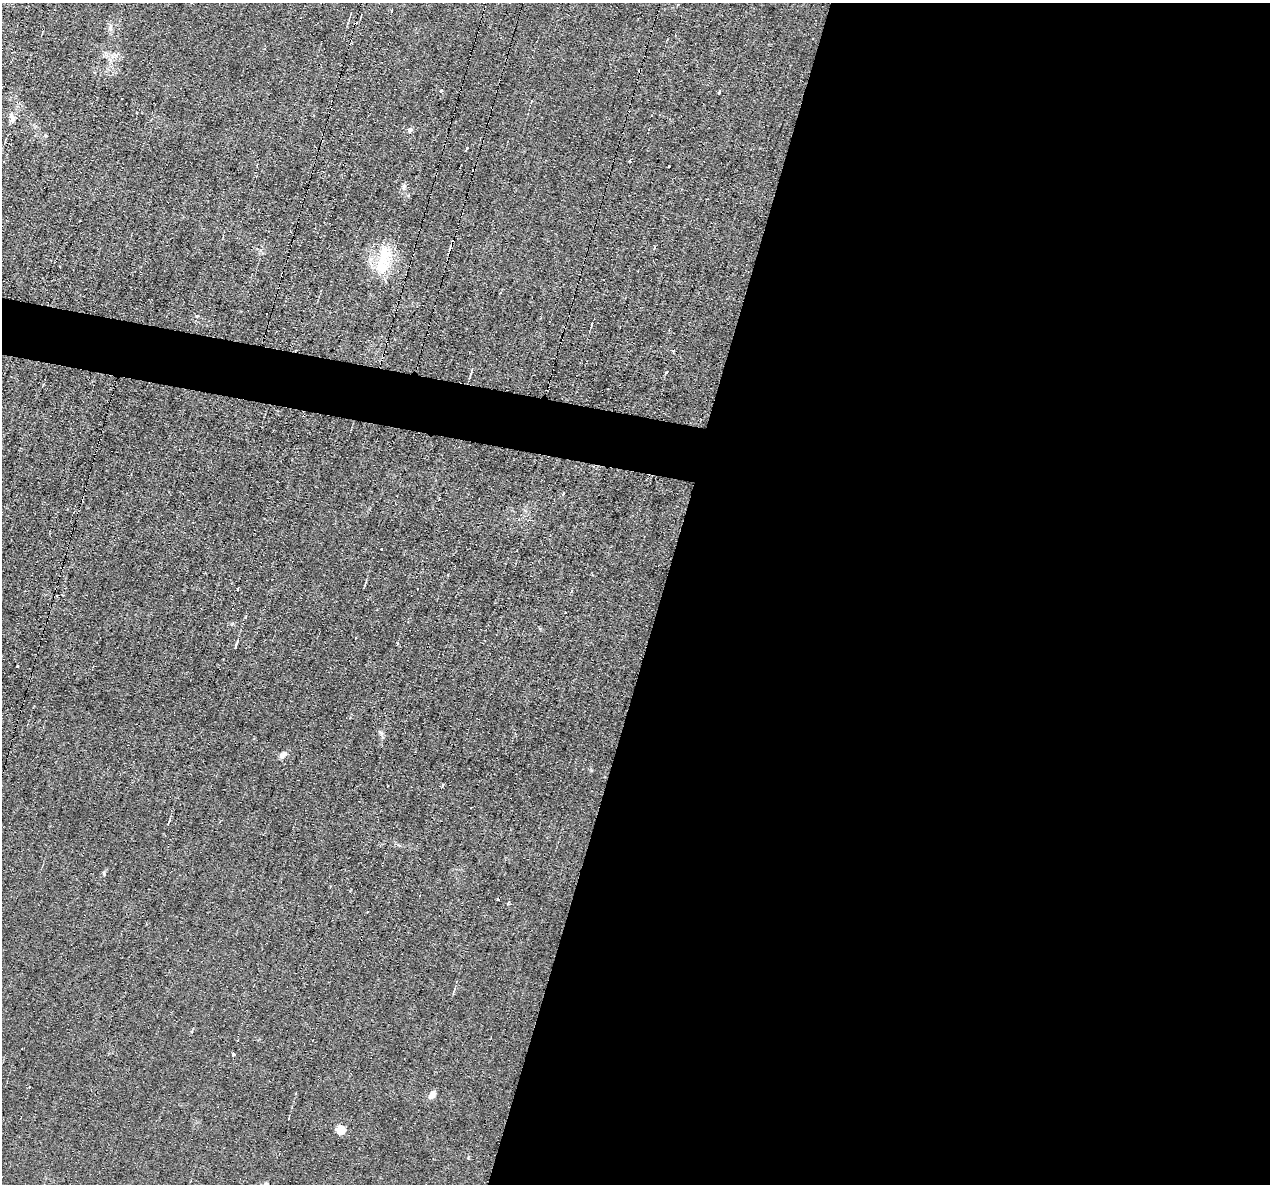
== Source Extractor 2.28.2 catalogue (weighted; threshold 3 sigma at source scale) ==
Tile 12 of 4 x 4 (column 4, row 3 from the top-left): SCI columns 3804-5071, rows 1427-2608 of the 5071 x 5095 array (HDU 1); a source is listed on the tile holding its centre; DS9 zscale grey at full resolution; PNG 1272 x 1186 px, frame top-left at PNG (2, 3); no overlay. Shown black and unused: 51% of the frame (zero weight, under 2 of 3 exposures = <1% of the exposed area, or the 3 px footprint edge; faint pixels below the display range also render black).
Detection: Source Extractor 2.28.2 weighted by HDU 2 'WHT'; one run over the whole footprint, this tile lists its part. Background 0.0451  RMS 0.0069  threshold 0.031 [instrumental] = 3 sigma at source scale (4.5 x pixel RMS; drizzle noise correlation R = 1.50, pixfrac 1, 0.05/0.05 arcsec/px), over >= 5 px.
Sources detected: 52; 1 inside a brighter object's white glare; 14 cosmic-ray / hot-pixel residue — not listed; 1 inside a brighter listed object's ellipse — not listed separately; the other 36 listed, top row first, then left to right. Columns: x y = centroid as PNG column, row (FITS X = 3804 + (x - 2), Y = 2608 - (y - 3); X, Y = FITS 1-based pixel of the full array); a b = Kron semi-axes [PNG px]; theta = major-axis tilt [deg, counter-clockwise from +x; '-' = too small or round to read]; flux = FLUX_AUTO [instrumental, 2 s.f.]
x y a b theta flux
392 10 3 3 - 1.2
110 28 10 6 89 2.5
441 91 3 3 - 2
719 92 5 3 - 3
12 117 14 6 -65 3.5
410 130 7 6 - 1.7
466 148 3 3 - 6.7
630 161 3 2 - 0.84
668 166 3 2 - 1.2
404 186 7 5 69 1.6
654 248 4 3 - 0.75
383 257 33 17 55 22
592 324 5 2 - 0.87
673 351 3 3 - 1.6
471 371 12 3 74 1.2
666 372 4 3 - 1
563 493 3 2 - 1.7
381 549 3 2 - 0.89
238 588 3 2 - 1.2
571 591 4 4 - 0.92
565 613 3 2 - 0.87
245 617 3 3 - 0.69
356 638 3 3 - 1.2
397 643 3 3 - 1.8
236 645 9 3 72 1.8
17 666 3 3 - 1.7
381 733 8 5 -36 1.6
283 755 9 6 32 3.6
442 785 3 3 - 5.6
498 900 3 3 - 2.1
508 903 3 3 - 2.5
367 912 2 2 - 0.82
233 1055 3 3 - 3.9
432 1095 10 7 55 3.7
341 1130 5 5 - 28
266 1184 6 5 - 1.4
Isophote crosses this tile's border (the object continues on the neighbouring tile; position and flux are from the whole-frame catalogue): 1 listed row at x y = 266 1184
Unlisted compact peaks at least as high as the median listed source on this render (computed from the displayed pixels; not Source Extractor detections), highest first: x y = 104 874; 197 316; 591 770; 45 135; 408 195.